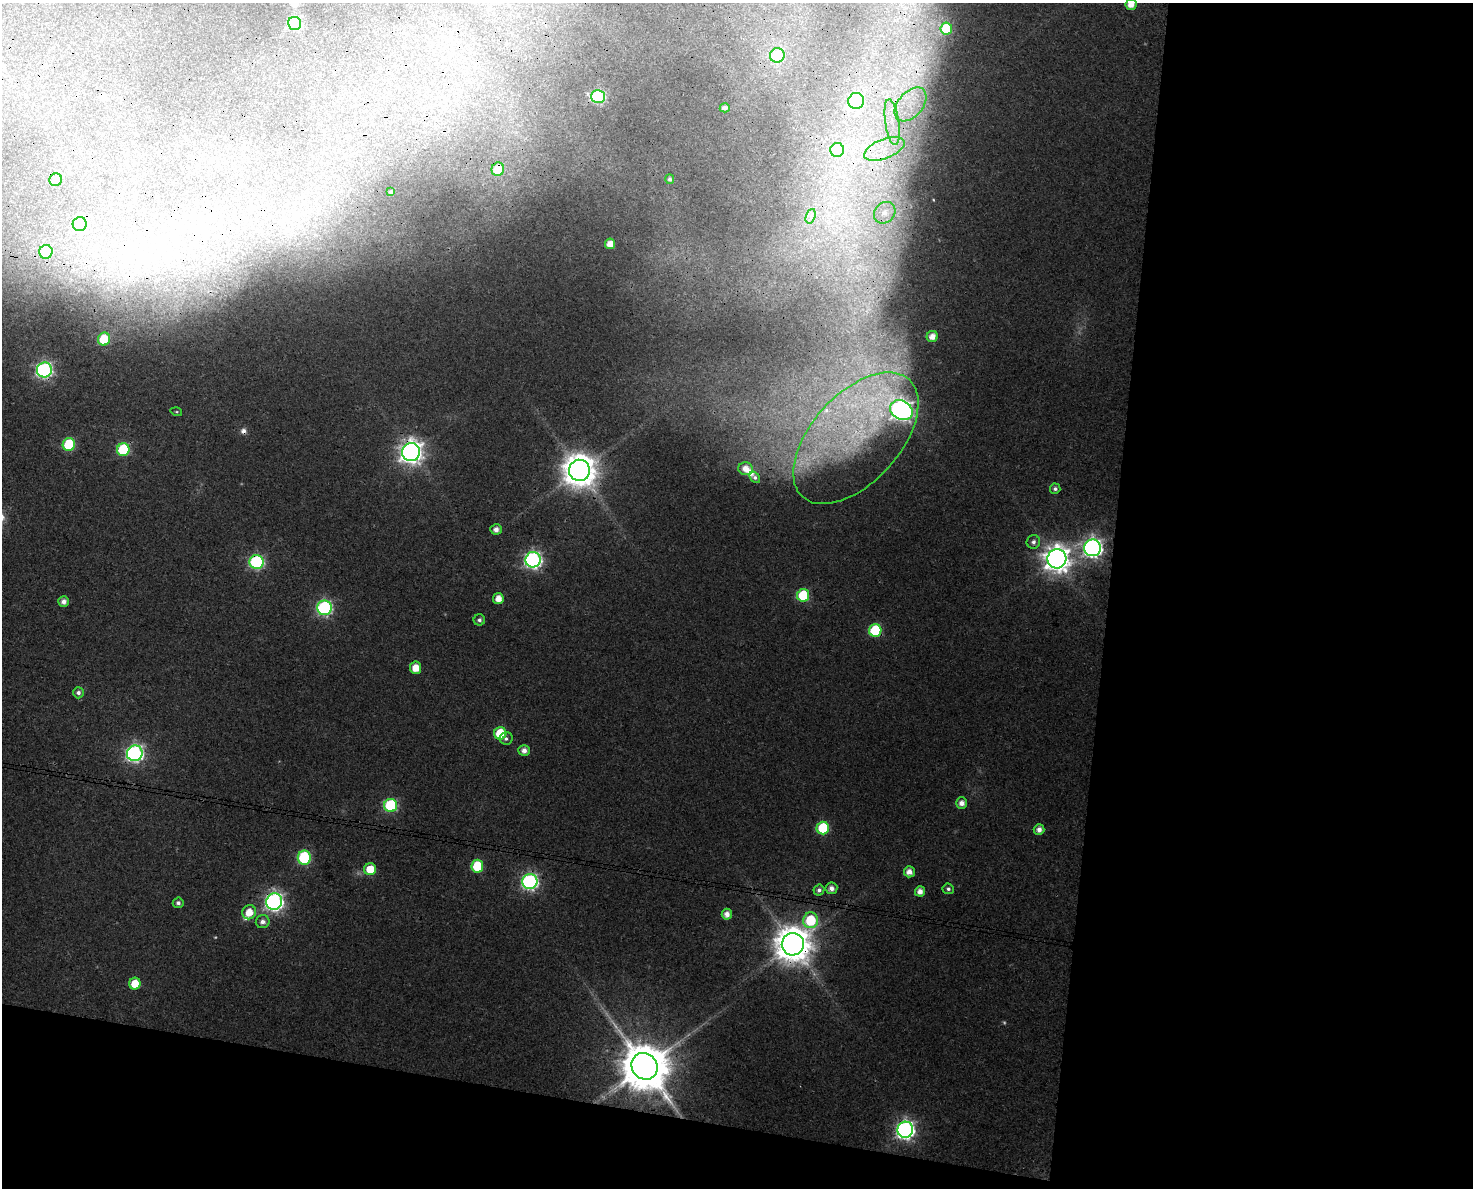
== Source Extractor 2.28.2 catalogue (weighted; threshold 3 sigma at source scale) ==
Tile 12 of 3 x 4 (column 3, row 4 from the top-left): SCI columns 3286-4756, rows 10-1195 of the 5041 x 4776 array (HDU 1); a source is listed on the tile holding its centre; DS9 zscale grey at full resolution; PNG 1475 x 1190 px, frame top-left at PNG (2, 3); each listed source drawn as its Kron ellipse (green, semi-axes under 4 px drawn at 4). Shown black and unused: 31% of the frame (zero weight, under 3 of 4 exposures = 5% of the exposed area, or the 3 px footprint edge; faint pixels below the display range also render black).
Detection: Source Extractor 2.28.2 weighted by HDU 2 'WHT'; one run over the whole footprint, this tile lists its part. Background 0.0285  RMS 0.0044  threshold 0.0196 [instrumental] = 3 sigma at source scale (4.5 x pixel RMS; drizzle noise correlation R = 1.50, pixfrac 1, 0.0396/0.0396 arcsec/px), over >= 5 px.
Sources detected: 85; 3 too faint to see at this stretch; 3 cosmic-ray / hot-pixel residue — neither listed nor drawn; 5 inside a brighter listed object's ellipse — not listed separately; the other 74 listed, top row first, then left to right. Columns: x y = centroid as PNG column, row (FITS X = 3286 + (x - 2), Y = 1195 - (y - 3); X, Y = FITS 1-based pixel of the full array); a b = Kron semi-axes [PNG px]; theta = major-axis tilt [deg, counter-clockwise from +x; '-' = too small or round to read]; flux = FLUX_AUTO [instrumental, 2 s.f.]
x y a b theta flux
1131 4 5 5 - 4.8
295 23 6 6 - 55
946 29 6 5 - 19
777 55 7 7 - 22
598 97 7 6 - 64
856 101 8 8 - 48
911 104 19 12 49 11
725 108 5 4 - 1.8
892 122 23 7 -82 7.6
884 149 21 9 21 11
837 150 7 6 - 20
498 169 7 6 - 17
670 179 5 4 - 0.98
56 180 6 6 - 5.4
391 192 4 3 - 0.89
885 213 12 9 46 4.8
811 216 7 4 72 1.5
80 224 7 7 - 59
610 244 5 5 - 4.9
46 252 7 6 - 17
932 336 6 5 - 4.5
104 339 6 6 - 16
44 370 7 7 - 140
901 410 12 9 -30 300
176 412 6 4 -18 0.53
856 438 79 44 48 100
69 445 6 6 - 33
123 450 6 6 - 39
411 452 9 9 - 390
746 469 7 6 - 4.4
579 470 10 10 - 1000
755 477 6 4 -50 1.1
1055 489 5 5 - 1.5
496 529 5 5 - 2.8
1033 542 7 6 - 1.9
1093 548 8 8 - 220
1057 559 9 9 - 560
533 560 8 7 - 160
257 562 7 7 - 80
803 595 6 6 - 27
498 599 5 5 - 5
64 602 5 5 - 2.8
324 608 7 7 - 99
479 620 6 5 - 1.4
875 630 6 6 - 32
416 668 6 5 - 6.9
78 693 5 5 - 1.7
500 733 6 6 - 19
506 738 6 6 - 1.3
524 750 5 5 - 2.9
135 753 8 7 - 150
961 803 5 5 - 3.3
391 805 6 6 - 48
823 828 6 6 - 31
1039 830 5 5 - 3
304 858 7 6 - 48
477 866 6 6 - 24
370 869 6 6 - 11
909 872 5 5 - 4
530 881 7 7 - 130
831 888 6 6 - 2.6
948 889 6 5 - 1.2
819 890 5 5 - 1.7
920 891 5 5 - 3.8
274 902 8 8 - 200
178 903 5 5 - 1.5
249 912 7 6 - 7.3
727 914 5 5 - 3.5
811 920 8 7 - 32
263 922 7 6 - 2.4
793 944 11 11 - 1300
135 984 6 5 - 9.9
645 1066 14 12 -49 2700
905 1130 8 7 - 200
Overlapping masked pixels (flux is a lower limit): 13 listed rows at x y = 598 97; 498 169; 44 370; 856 438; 123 450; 411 452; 579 470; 257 562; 135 753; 304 858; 274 902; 793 944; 645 1066
Isophote crosses this tile's border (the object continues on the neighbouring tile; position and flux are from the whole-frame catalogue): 1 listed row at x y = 1131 4